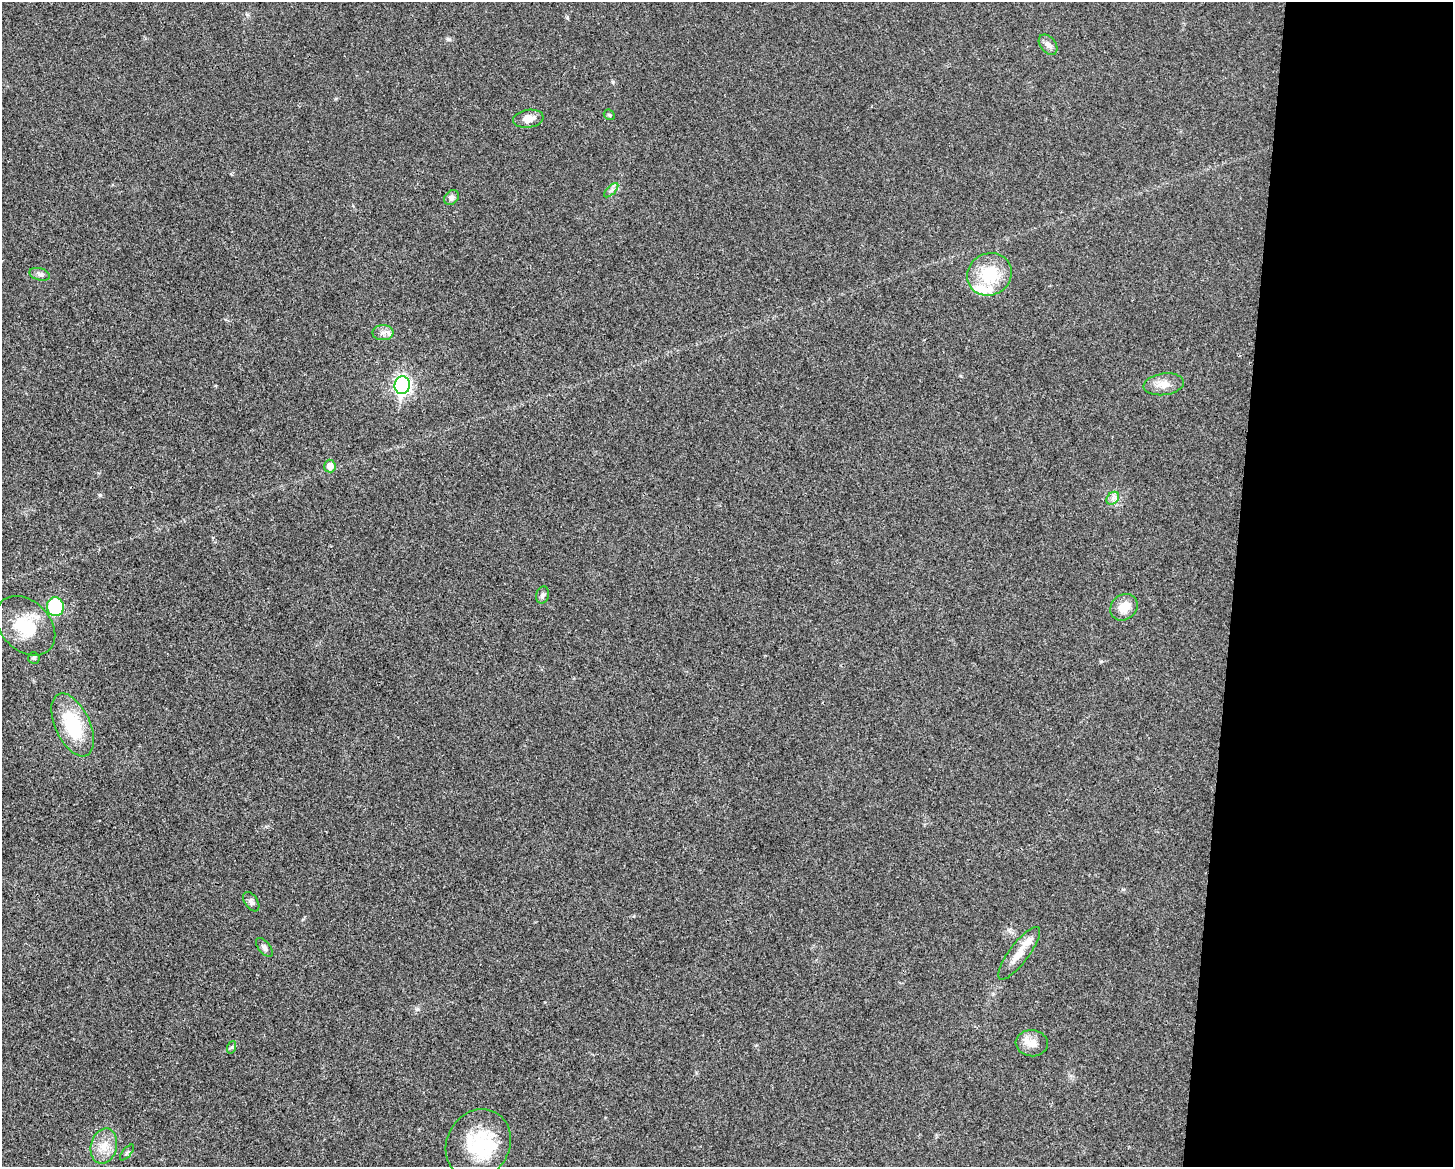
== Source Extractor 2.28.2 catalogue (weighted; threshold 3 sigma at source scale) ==
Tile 9 of 3 x 4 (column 3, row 3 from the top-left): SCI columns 3130-4580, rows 1170-2334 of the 4695 x 4670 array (HDU 1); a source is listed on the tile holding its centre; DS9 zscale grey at full resolution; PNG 1455 x 1169 px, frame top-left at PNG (2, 2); each listed source drawn as its Kron ellipse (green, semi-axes under 4 px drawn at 4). Shown black and unused: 15% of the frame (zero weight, under 3 of 4 exposures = <1% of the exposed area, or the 3 px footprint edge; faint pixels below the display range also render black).
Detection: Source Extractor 2.28.2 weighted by HDU 2 'WHT'; one run over the whole footprint, this tile lists its part. Background 0.0242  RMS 0.0047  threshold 0.021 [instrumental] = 3 sigma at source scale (4.5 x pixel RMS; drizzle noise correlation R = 1.50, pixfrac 1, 0.05/0.05 arcsec/px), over >= 5 px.
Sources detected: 30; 2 inside a brighter object's white glare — neither listed nor drawn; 2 inside a brighter listed object's ellipse — not listed separately; the other 26 listed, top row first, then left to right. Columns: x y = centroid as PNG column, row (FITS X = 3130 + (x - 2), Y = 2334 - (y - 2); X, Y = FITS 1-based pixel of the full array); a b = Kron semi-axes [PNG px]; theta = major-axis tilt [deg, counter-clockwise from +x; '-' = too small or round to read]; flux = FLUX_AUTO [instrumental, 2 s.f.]
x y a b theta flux
1048 45 11 8 -51 2.3
609 115 6 5 - 0.64
528 119 15 9 8 4.3
611 190 9 3 45 1.1
451 198 8 6 45 1.5
40 274 10 6 -16 1.6
989 274 23 21 32 19
383 333 10 7 0 2.5
1164 384 20 11 7 5.4
402 385 9 7 83 140
330 466 6 6 - 4.3
1113 498 7 5 45 1.6
543 595 9 6 73 1.3
55 607 9 8 - 28
1124 607 14 12 40 6.7
26 626 34 24 -45 19
34 658 6 5 - 0.68
73 725 34 17 -65 26
251 902 11 6 -55 1.6
264 947 11 6 -51 1.5
1019 953 32 10 53 7
1032 1043 16 13 -6 5.3
232 1047 6 4 70 0.63
478 1144 36 31 61 29
104 1146 18 13 76 7
127 1153 9 3 50 0.68
Unlisted compact peaks at least as high as the median listed source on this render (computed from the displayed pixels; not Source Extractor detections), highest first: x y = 100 495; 448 39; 417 1009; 613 82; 567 18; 1101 661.